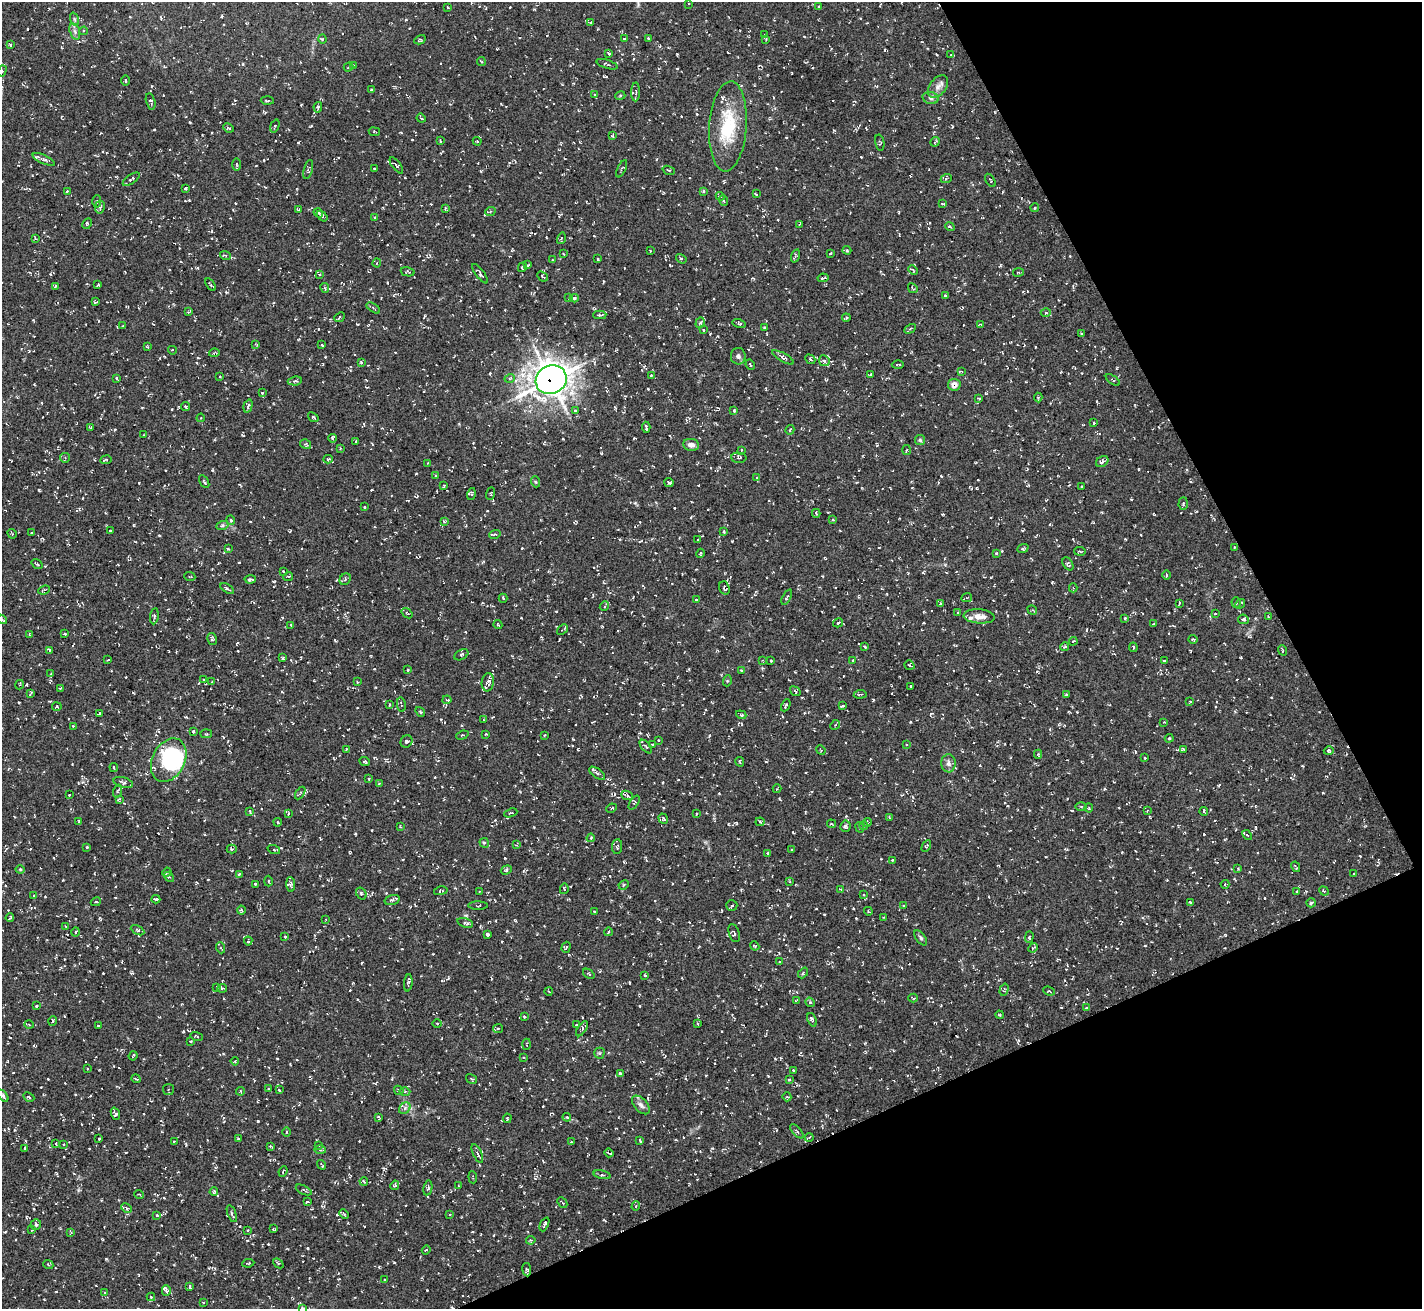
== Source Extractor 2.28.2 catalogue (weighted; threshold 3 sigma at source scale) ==
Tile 12 of 4 x 4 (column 4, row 3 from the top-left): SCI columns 4262-5681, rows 1464-2770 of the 5686 x 5676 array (HDU 1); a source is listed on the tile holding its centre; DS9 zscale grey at full resolution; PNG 1424 x 1311 px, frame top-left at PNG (2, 2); each listed source drawn as its Kron ellipse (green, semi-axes under 4 px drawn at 4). Shown black and unused: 23% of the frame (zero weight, under 3 of 5 exposures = <1% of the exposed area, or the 3 px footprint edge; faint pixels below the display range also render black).
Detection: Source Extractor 2.28.2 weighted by HDU 2 'WHT'; one run over the whole footprint, this tile lists its part. Background 0.0245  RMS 0.0053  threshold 0.0237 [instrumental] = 3 sigma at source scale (4.5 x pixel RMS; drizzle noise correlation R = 1.50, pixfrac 1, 0.05/0.05 arcsec/px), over >= 5 px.
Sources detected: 929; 2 inside a brighter object's white glare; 65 cosmic-ray / hot-pixel residue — neither listed nor drawn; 12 inside a brighter listed object's ellipse — not listed separately; of the other 850, all 500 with FLUX_AUTO >= 0.47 (the completeness limit of this list) listed and drawn (350 fainter detections not listed), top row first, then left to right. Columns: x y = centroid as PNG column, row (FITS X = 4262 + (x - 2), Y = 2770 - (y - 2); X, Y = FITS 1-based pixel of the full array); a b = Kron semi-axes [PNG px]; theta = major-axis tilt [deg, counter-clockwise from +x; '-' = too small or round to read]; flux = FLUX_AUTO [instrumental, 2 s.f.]
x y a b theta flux
689 4 3 2 - 0.47
448 7 3 2 - 0.5
819 7 3 3 - 0.82
74 19 7 4 -71 0.74
591 23 3 3 - 0.58
75 31 8 5 -70 1.4
84 31 4 3 - 0.68
765 35 3 3 - 0.52
648 38 3 3 - 0.47
322 39 4 4 - 0.52
624 39 4 3 - 0.66
766 39 4 3 - 0.52
420 40 6 4 29 0.69
10 45 4 4 - 0.6
609 54 3 3 - 1.1
951 55 4 3 - 0.56
481 61 4 2 - 0.48
607 64 11 3 -17 0.95
353 66 3 2 - 0.56
348 67 5 2 - 0.69
2 71 6 4 62 0.78
126 81 5 2 - 0.63
938 87 13 8 53 3.1
371 90 3 3 - 0.8
636 92 9 3 89 0.79
594 95 3 3 - 0.52
620 96 5 3 - 0.55
931 98 8 6 -15 1.3
151 101 8 4 -77 1.2
267 101 6 2 -3 0.54
318 107 5 4 - 0.69
421 118 5 3 - 0.52
275 126 7 3 70 0.82
728 126 45 18 86 26
229 128 5 3 - 0.63
374 132 5 3 - 0.54
612 136 4 3 - 0.7
440 141 4 2 - 0.51
477 141 4 4 - 0.51
935 142 5 3 - 0.47
880 143 8 4 -79 1
44 159 12 4 -24 2.2
236 165 6 4 -90 0.7
396 165 9 3 -52 0.8
374 169 3 2 - 0.51
622 169 9 2 65 0.52
308 170 10 4 76 0.97
669 170 6 3 -19 0.55
131 179 10 4 33 1.2
946 179 5 3 - 0.58
990 180 7 2 -59 0.51
185 188 3 3 - 0.95
704 191 4 3 - 0.82
67 192 4 3 - 0.7
756 194 3 2 - 0.57
720 196 4 3 - 0.54
97 201 6 3 87 0.69
724 201 5 2 - 0.5
942 203 4 2 - 0.68
100 207 6 4 80 0.82
1035 208 4 3 - 0.63
445 209 4 2 - 0.52
299 210 4 3 - 0.54
490 212 5 3 - 0.52
318 213 5 3 - 1
322 216 6 3 -38 0.74
375 218 3 3 - 0.72
87 224 6 4 63 0.68
800 224 4 2 - 0.47
950 227 5 3 - 0.67
561 238 6 3 72 0.69
35 239 4 3 - 0.54
847 250 4 3 - 0.63
650 251 3 2 - 0.5
563 254 3 2 - 0.63
830 254 3 2 - 0.58
225 255 5 3 - 0.78
795 256 7 4 72 0.74
598 259 3 2 - 0.53
681 259 6 4 -36 0.81
552 260 3 2 - 0.49
377 263 4 4 - 0.54
528 265 4 3 - 0.54
522 267 5 3 - 0.67
913 270 5 3 - 0.56
408 272 7 4 -13 0.76
1018 272 5 3 - 0.53
480 274 12 4 -53 1.2
320 275 3 3 - 0.82
542 276 6 2 -41 0.61
823 278 5 2 - 0.98
98 285 3 2 - 0.68
210 285 7 3 -55 0.71
55 286 4 3 - 0.5
325 288 5 3 - 0.63
913 288 5 3 - 0.51
945 296 3 2 - 0.55
568 298 3 2 - 0.57
574 298 4 4 - 0.82
95 302 4 3 - 0.67
373 308 7 3 -34 0.65
189 312 3 2 - 0.55
1046 313 5 3 - 0.57
600 315 6 3 3 0.76
339 317 5 4 - 0.67
846 318 4 3 - 0.8
700 323 6 4 71 1
739 323 6 4 -14 0.9
981 324 4 3 - 0.64
123 326 4 3 - 0.61
765 327 4 2 - 0.49
910 329 6 4 30 0.81
703 330 3 2 - 0.6
1082 333 3 3 - 0.53
256 344 4 3 - 0.49
322 345 4 2 - 0.54
148 347 3 3 - 0.5
172 350 4 2 - 0.77
214 353 5 4 - 0.57
738 356 8 7 - 1.5
783 357 12 4 -29 1.2
810 359 5 3 - 0.57
824 361 6 5 - 0.99
361 362 3 3 - 0.52
898 364 6 2 -1 0.66
750 365 5 3 - 0.56
962 371 4 2 - 0.7
651 375 3 2 - 0.55
870 375 4 2 - 0.51
220 376 3 2 - 0.48
117 378 3 3 - 0.59
510 378 5 3 - 0.67
551 380 16 14 28 520
1113 380 8 3 -35 0.5
295 381 7 4 7 0.91
954 385 6 6 - 4.1
262 393 3 3 - 0.6
1038 397 5 3 - 0.82
979 398 4 3 - 0.69
248 406 7 4 74 1
186 407 4 3 - 0.91
734 410 3 3 - 0.53
575 411 3 3 - 0.87
313 417 6 4 -38 0.67
201 418 4 4 - 0.47
1094 423 3 2 - 0.55
646 427 6 3 -85 1
90 428 3 2 - 0.63
790 430 5 4 - 0.77
144 435 3 2 - 0.48
333 438 4 3 - 1.2
920 440 5 5 - 0.83
356 441 3 2 - 0.47
306 444 6 4 -33 0.62
691 445 8 6 -6 2.6
340 449 3 3 - 0.49
741 450 3 2 - 0.56
907 450 5 3 - 0.53
65 458 5 5 - 0.63
739 458 7 5 -2 0.96
328 459 4 3 - 0.73
106 460 6 3 9 0.54
1102 462 7 5 34 1.7
428 463 3 3 - 0.52
435 476 3 3 - 0.57
757 477 4 3 - 0.59
204 481 7 3 -60 1.1
536 482 5 3 - 0.54
669 483 5 3 - 0.87
444 485 3 2 - 0.68
1082 487 4 2 - 0.58
471 494 6 4 74 0.86
491 494 6 3 71 0.54
1183 503 6 4 87 0.77
364 507 3 3 - 0.6
816 513 4 3 - 0.82
833 519 4 3 - 0.55
231 520 5 4 - 0.67
444 521 3 3 - 0.91
222 526 6 4 19 0.78
110 531 3 2 - 0.48
724 532 4 3 - 0.9
31 533 3 2 - 0.51
12 534 5 3 - 0.47
495 534 6 3 16 0.75
698 540 3 2 - 0.47
1235 547 4 3 - 0.92
1023 548 6 4 22 0.9
228 549 3 3 - 0.49
1080 551 6 3 -9 0.55
701 553 5 3 - 0.58
996 553 3 3 - 0.69
37 564 6 3 -35 0.6
1068 564 7 4 -55 0.87
283 571 3 2 - 0.62
1166 575 5 3 - 0.48
190 576 5 3 - 0.53
288 576 5 2 - 0.67
250 579 5 3 - 1.3
345 579 6 5 - 0.94
724 588 7 5 -70 0.89
1073 588 4 4 - 0.52
227 589 7 3 -32 0.97
44 590 6 4 21 0.82
787 597 8 3 63 1
503 598 4 2 - 0.72
967 598 5 3 - 0.61
696 600 3 2 - 0.62
1236 602 5 4 - 0.68
1179 603 3 2 - 0.5
940 604 3 3 - 0.59
1240 604 5 3 - 0.82
604 606 5 4 - 0.72
1032 610 5 3 - 0.49
407 613 6 3 -37 0.55
958 613 3 3 - 0.48
1215 614 3 3 - 0.75
154 616 8 4 82 0.77
979 616 15 7 -4 3.9
1268 616 3 2 - 0.49
1125 618 4 3 - 0.61
2 619 5 3 - 0.86
1243 619 5 4 - 1.2
838 623 5 3 - 0.67
1154 624 3 2 - 0.57
291 625 3 3 - 0.49
498 625 4 3 - 0.65
562 630 6 3 41 1
65 634 3 2 - 0.72
29 635 3 2 - 0.61
212 639 6 4 -77 0.8
1193 639 4 3 - 0.7
1073 641 4 3 - 0.49
865 647 3 3 - 0.98
1064 647 5 3 - 0.96
1133 647 5 3 - 0.57
49 650 3 3 - 0.6
1282 650 5 3 - 0.48
461 655 7 5 29 1.1
283 658 3 3 - 0.75
108 660 3 2 - 0.48
763 660 4 3 - 0.47
853 660 3 2 - 0.66
771 661 3 3 - 0.73
1164 661 3 2 - 0.48
909 665 5 3 - 0.58
408 670 3 3 - 0.48
742 671 3 3 - 0.62
51 674 3 3 - 0.98
204 679 3 2 - 0.53
727 681 5 3 - 0.52
212 682 4 3 - 0.9
357 682 3 2 - 0.52
488 682 9 6 82 1.6
19 685 5 2 - 0.52
911 686 3 3 - 0.96
60 688 4 3 - 0.69
795 691 6 3 -37 0.57
31 693 4 2 - 0.57
860 694 6 2 7 0.71
1066 695 3 3 - 0.83
447 700 4 3 - 0.52
1190 702 4 3 - 0.6
390 704 3 2 - 0.56
401 705 7 2 -82 0.55
786 705 6 3 65 0.83
842 706 4 2 - 0.75
57 707 5 2 - 0.58
420 712 5 3 - 0.74
99 713 3 2 - 0.48
741 715 5 4 - 0.69
483 720 4 3 - 0.49
1164 722 3 2 - 0.55
835 725 5 4 - 0.77
73 726 3 3 - 0.56
193 731 3 3 - 1
206 734 6 4 6 0.75
486 734 3 2 - 0.48
462 735 6 3 21 0.61
544 735 3 3 - 0.48
1169 738 4 3 - 0.49
659 740 4 3 - 0.61
406 741 6 5 - 1.1
653 744 3 2 - 0.56
906 744 4 4 - 0.47
646 746 8 3 -50 0.62
346 749 3 2 - 0.62
1184 749 4 4 - 0.65
821 750 5 4 - 0.59
1329 751 5 4 - 1.2
1038 754 4 4 - 0.67
1145 758 2 2 - 0.52
169 760 23 16 63 32
365 762 5 4 - 0.73
740 762 5 3 - 0.59
948 763 9 7 89 2.2
114 767 4 3 - 0.57
597 773 9 4 -35 1.3
369 779 3 3 - 0.56
123 783 10 5 -16 1.3
379 784 4 3 - 0.59
777 789 4 2 - 0.52
118 791 6 4 72 0.91
300 793 7 3 57 0.66
69 795 2 2 - 0.54
627 795 6 4 -23 1.1
119 799 4 3 - 0.63
634 803 8 3 57 0.56
1081 807 6 4 0 0.69
612 808 5 3 - 0.57
1089 808 4 4 - 0.51
1147 810 4 3 - 0.57
250 811 4 3 - 0.83
1204 811 4 2 - 0.77
511 813 7 2 20 0.49
288 814 4 3 - 0.59
696 814 3 2 - 0.55
889 817 4 3 - 0.48
663 819 5 4 - 0.92
79 821 3 2 - 0.56
278 822 4 3 - 0.65
760 822 4 4 - 0.55
867 822 4 3 - 0.54
831 824 4 4 - 0.5
845 826 5 5 - 1.1
864 826 4 3 - 0.61
401 827 4 3 - 0.53
860 828 5 3 - 0.72
1247 835 6 3 -44 0.6
591 838 4 3 - 0.51
484 843 5 4 - 0.96
516 845 4 3 - 0.54
617 846 7 5 84 0.73
926 846 6 3 59 0.71
87 847 3 3 - 0.65
232 849 5 4 - 0.76
274 850 6 4 -19 0.65
791 850 3 2 - 0.5
767 853 3 3 - 1
892 860 3 3 - 0.59
1296 867 5 2 - 0.69
1238 868 3 3 - 0.5
20 869 4 4 - 0.52
506 870 5 4 - 0.9
167 872 5 3 - 0.53
1354 873 2 2 - 0.52
239 874 3 3 - 0.69
169 877 5 3 - 0.6
268 881 5 3 - 0.5
790 882 4 3 - 0.5
255 884 3 3 - 0.86
291 884 7 4 -86 1.2
1225 884 4 4 - 0.62
624 885 5 4 - 0.68
564 889 5 4 - 0.81
840 889 4 3 - 0.58
441 891 7 4 11 0.82
1324 891 5 3 - 0.51
480 892 3 3 - 0.63
1297 892 3 3 - 0.85
361 893 6 5 - 0.82
863 895 4 3 - 0.61
34 896 3 2 - 0.48
156 899 4 3 - 1.3
392 900 8 4 15 1.8
96 902 5 4 - 0.67
1190 903 4 3 - 0.7
1311 903 5 4 - 0.68
732 905 5 5 - 1.1
478 906 10 3 0 0.6
903 906 3 3 - 0.98
241 910 4 4 - 0.66
868 911 4 3 - 0.49
594 912 3 3 - 0.62
884 917 4 3 - 0.59
10 918 4 2 - 0.58
326 919 4 3 - 0.61
465 923 8 4 -18 1.2
66 926 4 3 - 0.51
138 930 7 4 -28 0.77
75 932 4 3 - 0.51
608 932 4 3 - 0.77
734 933 9 5 -72 1
488 934 4 3 - 1.4
285 936 3 3 - 0.98
1029 937 6 4 89 0.73
921 938 9 4 -54 0.99
248 941 4 3 - 0.74
755 946 5 3 - 0.49
566 947 6 4 72 0.77
221 948 5 3 - 0.57
1033 948 5 4 - 0.5
779 962 3 3 - 0.86
803 973 6 3 48 0.58
589 974 6 3 -36 0.55
645 975 3 2 - 0.58
408 983 8 3 84 0.84
217 987 3 3 - 0.75
222 988 5 3 - 0.53
1004 990 6 3 73 0.47
548 991 4 2 - 0.52
1049 991 6 2 -22 0.49
913 998 5 3 - 0.66
796 1001 3 3 - 0.57
810 1002 5 4 - 0.67
37 1006 3 2 - 0.74
1086 1008 4 3 - 0.61
1000 1015 4 3 - 0.6
524 1017 3 2 - 0.59
812 1020 7 4 -69 1.2
53 1021 5 3 - 0.47
29 1024 4 3 - 0.47
437 1024 5 3 - 0.55
698 1024 4 2 - 0.75
576 1025 3 2 - 0.58
98 1026 3 3 - 0.67
498 1028 5 4 - 0.81
582 1029 8 4 57 1.1
197 1036 6 2 -15 0.47
191 1041 2 2 - 0.48
527 1044 5 2 - 0.55
599 1053 5 5 - 0.64
133 1056 5 2 - 0.84
524 1057 3 2 - 0.56
235 1061 4 3 - 0.5
88 1069 3 2 - 0.65
793 1070 3 2 - 0.6
620 1073 4 3 - 1
136 1079 4 2 - 0.51
472 1079 6 3 -31 0.53
789 1079 4 3 - 0.5
168 1089 5 5 - 0.73
268 1089 3 2 - 0.68
279 1090 4 3 - 0.64
399 1090 5 3 - 0.55
240 1091 4 3 - 0.58
405 1092 5 3 - 0.66
3 1096 7 4 -52 1.2
29 1097 6 3 -28 0.56
787 1097 4 3 - 0.56
641 1105 11 6 -48 2
405 1108 6 5 - 1.2
115 1114 6 4 -70 1.4
379 1117 4 3 - 0.6
567 1117 4 3 - 0.62
507 1118 4 3 - 0.5
797 1131 9 4 -49 1
287 1132 4 3 - 0.5
239 1138 4 3 - 0.99
809 1138 4 3 - 0.57
99 1139 3 3 - 0.7
174 1141 3 2 - 0.51
640 1141 4 2 - 0.52
571 1142 3 3 - 0.5
56 1144 3 2 - 0.58
63 1144 3 2 - 0.47
270 1146 4 3 - 0.9
318 1146 3 2 - 0.48
24 1148 3 2 - 0.7
320 1150 6 4 -2 0.68
477 1153 10 4 -65 1.2
609 1153 4 2 - 0.52
322 1165 5 2 - 0.65
283 1171 5 3 - 0.59
602 1175 8 3 -12 0.86
473 1177 6 3 -84 0.54
364 1181 4 2 - 0.78
395 1185 5 4 - 0.81
459 1186 3 3 - 0.47
428 1188 7 4 80 1.2
304 1190 8 4 -26 0.9
214 1192 4 3 - 0.61
139 1194 5 3 - 0.5
307 1202 3 3 - 0.79
562 1202 6 3 -48 0.58
636 1206 5 3 - 0.51
127 1208 5 4 - 1
232 1214 9 3 -70 0.83
344 1214 5 3 - 0.6
450 1214 3 3 - 0.48
157 1215 4 3 - 0.54
544 1224 7 3 66 1
36 1225 5 5 - 1.3
273 1229 4 3 - 0.51
32 1230 4 3 - 0.53
248 1230 3 2 - 0.52
71 1232 3 2 - 0.5
531 1240 5 3 - 0.68
426 1250 4 3 - 0.65
248 1263 6 3 7 0.58
278 1263 6 3 -43 0.5
48 1264 5 3 - 0.54
527 1270 7 4 -82 0.76
384 1279 3 2 - 0.48
190 1287 3 3 - 0.72
166 1291 5 4 - 1
105 1292 3 3 - 0.96
151 1297 4 4 - 0.69
203 1302 3 2 - 0.51
303 1308 4 2 - 0.67
Overlapping masked pixels (flux is a lower limit): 3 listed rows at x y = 551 380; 954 385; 1235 547
Isophote crosses this tile's border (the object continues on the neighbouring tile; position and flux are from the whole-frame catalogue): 4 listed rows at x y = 2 71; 2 619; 3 1096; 303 1308
Unlisted compact peaks at least as high as the median listed source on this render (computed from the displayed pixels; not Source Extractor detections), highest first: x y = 505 858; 677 54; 212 470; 311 126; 118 327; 824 914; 635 503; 78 1190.